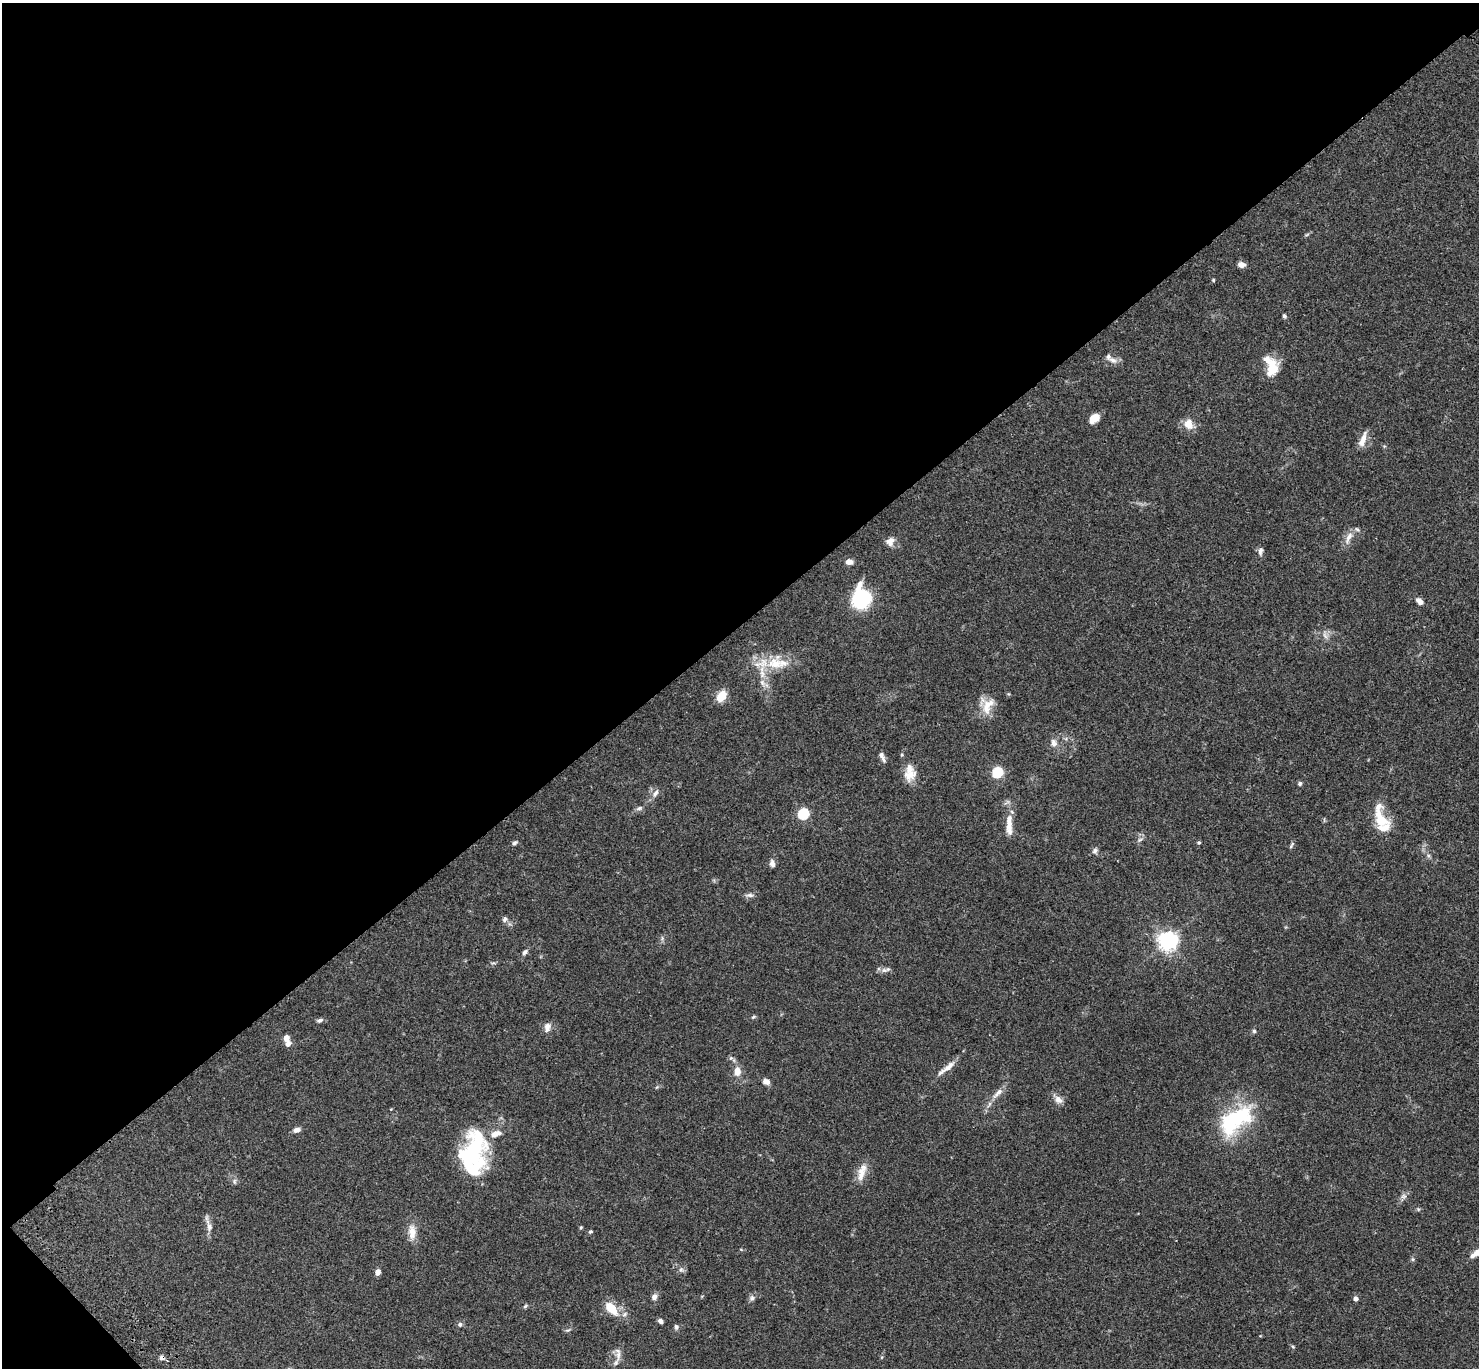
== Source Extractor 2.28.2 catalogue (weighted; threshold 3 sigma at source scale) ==
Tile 5 of 4 x 4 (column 1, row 2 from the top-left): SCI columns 102-1578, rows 3116-4481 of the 6110 x 6090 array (HDU 1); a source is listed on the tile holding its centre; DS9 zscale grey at full resolution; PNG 1481 x 1370 px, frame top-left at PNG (2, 3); no overlay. Shown black and unused: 46% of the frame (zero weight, under 3 of 4 exposures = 6% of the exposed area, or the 3 px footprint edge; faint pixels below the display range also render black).
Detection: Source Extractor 2.28.2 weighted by HDU 2 'WHT'; one run over the whole footprint, this tile lists its part. Background 0.0588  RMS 0.0052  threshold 0.0236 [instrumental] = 3 sigma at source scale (4.5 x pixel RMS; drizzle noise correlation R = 1.50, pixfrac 1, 0.05/0.05 arcsec/px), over >= 5 px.
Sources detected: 89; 4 inside a brighter object's white glare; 1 cosmic-ray / hot-pixel residue — not listed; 10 inside a brighter listed object's ellipse — not listed separately; the other 74 listed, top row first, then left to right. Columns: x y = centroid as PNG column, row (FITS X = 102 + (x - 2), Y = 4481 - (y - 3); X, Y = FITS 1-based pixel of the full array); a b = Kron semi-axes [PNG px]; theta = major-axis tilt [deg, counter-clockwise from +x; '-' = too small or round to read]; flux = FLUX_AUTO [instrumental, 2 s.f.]
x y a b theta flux
1241 265 8 6 -9 3.1
1213 280 4 4 - 0.52
1284 316 6 4 -61 0.99
1113 360 13 7 -28 2.7
1273 368 20 13 74 11
1094 418 9 7 41 7.5
1188 424 14 12 -66 5.4
1363 440 21 7 70 4.7
1349 537 20 7 65 4
890 541 12 10 46 3.6
1260 551 12 6 82 1.8
849 562 8 6 -5 3.4
861 599 18 14 -88 44
1419 601 8 5 -40 2.9
1325 636 10 5 -63 1.8
775 663 24 21 17 15
721 696 13 9 54 6.7
988 706 26 13 65 8.4
1054 743 12 9 -77 2.8
881 755 9 6 -46 1.5
998 772 6 5 - 41
909 775 19 16 32 6.8
1300 783 6 5 - 0.98
655 793 13 6 56 2.4
639 808 9 5 24 1.3
803 814 6 5 - 47
1381 818 37 15 -72 14
1009 825 16 8 77 3.7
1140 840 7 5 30 1.2
1199 842 5 4 - 0.65
515 843 8 5 31 1.1
1291 845 10 4 60 0.89
1095 851 8 6 69 1.4
772 863 9 7 -81 2
749 895 12 5 -1 1.7
505 919 8 6 48 1.4
1168 941 7 7 - 270
525 952 8 5 56 1.4
884 970 8 6 0 1.8
753 1017 7 4 27 0.71
320 1020 8 5 14 1.4
547 1027 13 8 81 2.9
1254 1031 5 5 - 0.86
286 1038 6 5 - 3.5
949 1066 26 6 39 4.8
737 1071 11 8 89 4.6
766 1081 9 6 -28 2.3
657 1087 6 4 70 0.56
998 1093 21 7 47 4.2
1058 1100 13 9 -38 3.1
1233 1119 42 28 60 40
297 1130 9 6 15 2.2
472 1153 37 31 82 50
861 1173 22 10 76 6
234 1181 9 4 -90 1.1
1403 1196 9 6 20 1.7
209 1227 14 8 -84 3.2
581 1227 4 4 - 0.55
412 1232 22 10 -87 5.9
590 1232 6 4 34 0.73
1413 1259 6 4 -89 0.75
681 1269 7 6 - 1.3
378 1272 6 5 - 3.2
654 1297 8 6 52 2.3
752 1298 9 7 79 1.6
1355 1299 5 5 - 2.1
525 1306 7 4 37 0.77
611 1308 21 11 -49 9.9
660 1321 6 5 - 1.5
460 1324 7 6 - 1.2
676 1327 7 5 -84 1.2
568 1330 8 4 18 0.87
1293 1347 6 3 -20 0.6
618 1355 15 8 83 3.5